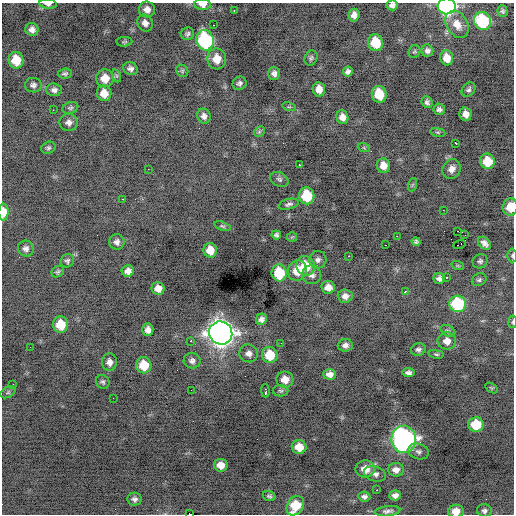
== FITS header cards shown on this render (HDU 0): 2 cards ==
NAXIS1  =                  512 / Axis length
NAXIS2  =                  512 / Axis length

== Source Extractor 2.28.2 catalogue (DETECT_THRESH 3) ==
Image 512 x 512 px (HDU 0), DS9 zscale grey, 1 PNG px = 1 image px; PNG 516 x 516 px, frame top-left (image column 1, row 512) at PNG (2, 3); each listed source drawn as its Kron ellipse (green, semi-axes under 4 px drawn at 4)
Background -0.501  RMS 0.93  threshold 2.8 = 3 sigma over >= 5 px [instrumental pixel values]
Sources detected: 144; all 144 listed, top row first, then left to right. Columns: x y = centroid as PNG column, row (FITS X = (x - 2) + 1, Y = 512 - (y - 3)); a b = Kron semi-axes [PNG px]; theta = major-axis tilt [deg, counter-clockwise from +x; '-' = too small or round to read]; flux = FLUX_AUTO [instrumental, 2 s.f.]
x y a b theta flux
48 4 9 4 -6 230
203 4 8 5 -4 430
392 5 6 5 - 210
447 6 9 8 - 18000
147 10 8 8 - 390
234 10 3 2 - 560
503 11 6 5 - 120
354 15 6 5 - 310
482 21 9 8 - 4800
145 23 9 7 -60 330
457 24 15 10 -57 700
213 25 3 2 - 410
32 29 6 6 - 290
187 34 7 6 - 160
205 40 10 8 -75 7700
124 42 8 5 3 110
376 43 8 7 - 1700
414 51 6 5 - 97
427 51 6 6 - 210
311 58 8 6 64 130
447 58 7 6 - 660
217 59 10 9 - 860
16 60 8 7 - 1200
130 69 7 6 - 220
182 71 6 5 - 110
348 72 5 5 - 190
274 73 6 6 - 230
65 74 7 5 5 130
117 76 6 4 -71 86
105 78 9 8 - 780
240 83 7 6 - 170
33 85 8 7 - 210
319 89 7 6 - 490
54 90 8 6 -4 240
469 90 8 6 50 160
104 93 8 7 - 660
379 94 8 7 - 1700
427 102 6 5 - 170
289 107 7 4 -17 98
70 108 8 5 19 140
439 109 6 5 - 180
53 110 2 2 - 200
466 114 6 6 - 430
204 116 7 6 - 270
342 117 7 6 - 410
69 122 9 8 - 290
259 132 6 4 45 100
438 132 7 4 -9 100
456 143 3 3 - 330
48 148 7 6 - 140
364 148 6 4 -19 78
487 161 8 7 - 1300
299 165 3 2 - 400
383 165 7 6 - 530
148 169 2 2 - 140
452 169 10 9 - 380
279 179 10 7 -27 180
412 185 7 4 71 79
307 196 8 7 - 2300
123 199 3 2 - 160
289 204 10 5 15 190
510 207 8 7 - 1000
443 210 2 2 - 30
4 212 8 5 88 980
222 226 8 4 -18 100
458 231 2 2 - 3300
276 235 5 4 - 140
465 235 3 2 - 48
397 236 2 2 - 410
292 237 5 5 - 65
416 241 4 4 - 130
117 242 7 7 - 280
484 243 7 5 -45 270
385 245 2 2 - 450
459 245 6 2 20 220
26 248 8 7 - 240
210 250 7 6 - 820
349 256 3 2 - 440
512 256 7 5 -89 120
318 260 9 8 - 250
67 261 7 6 - 150
480 261 8 7 - 160
305 266 10 9 - 1400
458 266 6 4 -19 85
128 271 6 5 - 330
297 271 10 9 - 1200
58 272 7 5 37 110
279 273 8 7 - 2100
312 275 9 9 - 290
439 278 6 5 - 240
446 278 3 3 - 270
479 280 8 6 27 140
328 287 6 6 - 460
158 288 6 6 - 480
405 291 4 3 - 140
345 296 7 6 - 310
458 304 8 8 - 4300
261 319 6 5 - 210
513 322 6 3 81 77
61 325 8 7 - 1200
148 330 6 5 - 350
448 331 8 5 -29 120
221 333 12 11 - 62000
191 341 2 2 - 590
447 341 9 8 - 510
281 343 2 2 - 28
345 345 7 6 - 250
30 347 2 2 - 130
418 349 7 6 - 170
249 353 9 8 - 310
436 354 7 3 -11 88
270 355 8 8 - 1600
192 361 8 7 - 240
109 362 9 7 -87 370
144 365 8 7 - 1300
408 373 6 4 -7 200
330 374 6 5 - 330
285 380 8 8 - 620
103 382 7 6 - 140
13 384 2 2 - 250
491 388 7 4 -33 82
191 390 2 2 - 130
265 391 6 3 -89 280
281 391 8 5 -1 110
8 392 8 5 30 110
113 398 2 2 - 59
476 425 8 7 - 2000
404 439 13 12 - 24000
299 447 7 6 - 780
419 452 10 7 -17 230
221 465 7 6 - 540
365 469 10 8 -1 760
396 470 8 7 - 410
375 474 11 7 -17 270
377 490 2 2 - 290
395 495 6 5 - 270
269 496 6 5 - 130
364 497 6 5 - 180
134 499 7 6 - 210
295 506 10 8 57 1700
387 511 13 5 5 230
456 511 8 6 6 640
484 511 7 6 - 200
190 514 4 2 - 1900
At the frame edge (FLAGS 8, measured only in part): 11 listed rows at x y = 48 4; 203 4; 392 5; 447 6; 510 207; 4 212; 512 256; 513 322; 295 506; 456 511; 190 514